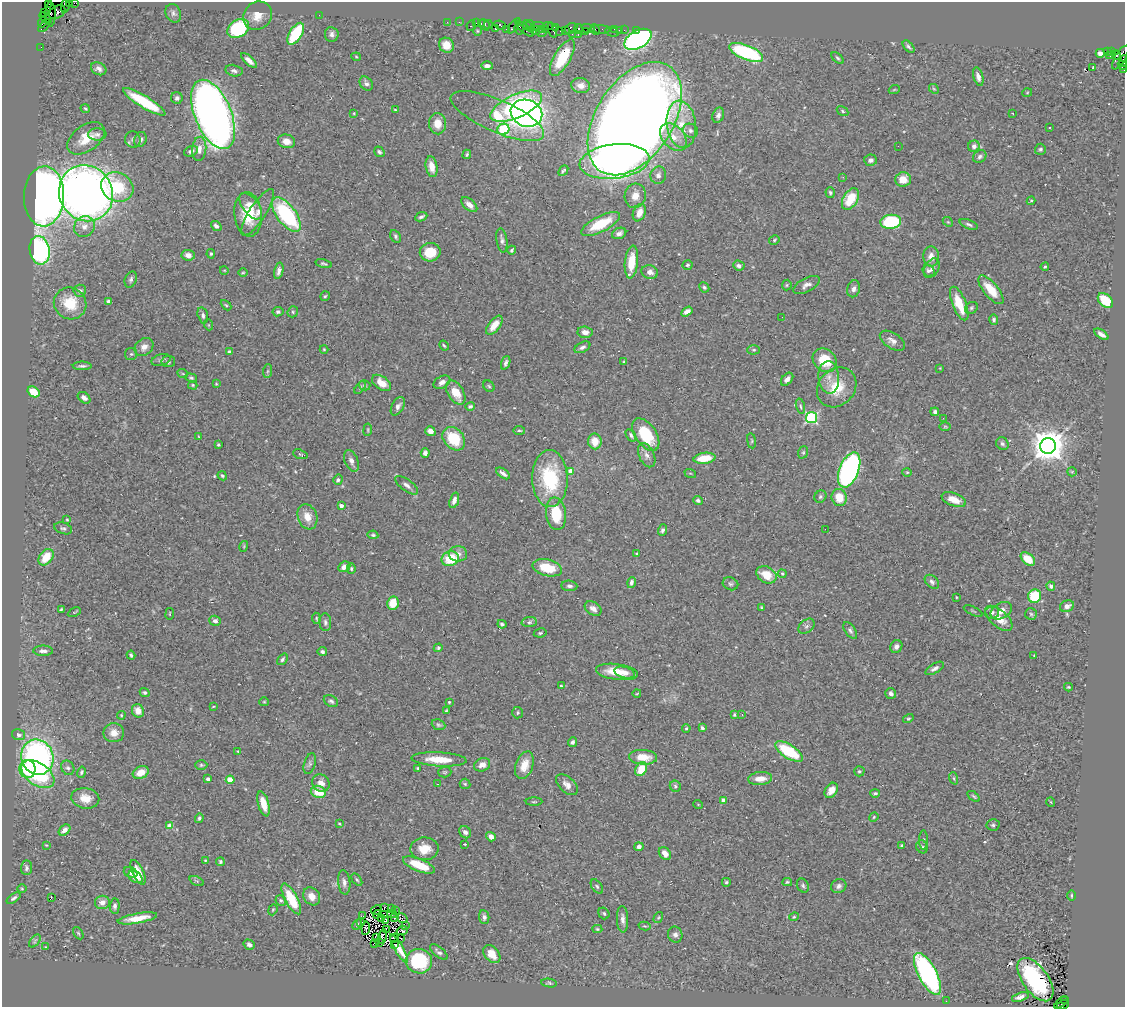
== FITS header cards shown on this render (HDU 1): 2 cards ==
NAXIS1  =                 1123
NAXIS2  =                 1005

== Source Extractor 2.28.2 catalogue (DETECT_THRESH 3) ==
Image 1123 x 1005 px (HDU 1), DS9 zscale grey, 1 PNG px = 1 image px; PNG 1127 x 1009 px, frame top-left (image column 1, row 1005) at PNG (2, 2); each listed source drawn as its Kron ellipse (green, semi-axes under 4 px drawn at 4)
Background 0.785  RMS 0.047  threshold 0.141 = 3 sigma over >= 5 px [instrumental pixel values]
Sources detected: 465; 2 with non-positive FLUX_AUTO (blend fragments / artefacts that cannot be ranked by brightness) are neither listed nor drawn; the other 463 listed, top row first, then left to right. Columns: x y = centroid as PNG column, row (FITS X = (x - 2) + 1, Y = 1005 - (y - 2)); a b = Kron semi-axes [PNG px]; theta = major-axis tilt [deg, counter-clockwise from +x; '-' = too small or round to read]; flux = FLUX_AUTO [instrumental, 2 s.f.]
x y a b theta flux
49 3 4 2 - 27
69 3 3 2 - 44
75 3 5 2 - 23
65 6 7 3 81 80
57 12 9 6 32 290
45 13 3 2 - 43
173 13 9 7 -65 9.6
51 14 12 5 -89 360
319 15 2 2 - 7.4
257 16 15 13 44 43
46 18 7 3 -39 110
42 22 5 3 - 59
447 22 2 2 - 13
459 22 2 2 - 33
476 23 2 2 - 18
481 23 3 2 - 45
488 24 4 3 - 40
471 25 5 3 - 150
485 25 6 3 -58 220
500 25 6 4 -23 86
527 25 6 3 -62 91
44 26 7 3 49 79
514 26 9 3 54 76
531 26 6 3 -71 96
538 26 7 2 3 140
548 26 5 2 - 37
556 27 3 3 - 60
238 28 11 8 32 260
571 28 6 5 - 120
588 28 6 4 -17 130
495 29 3 3 - 53
506 29 2 2 - 69
519 29 5 4 - 180
525 29 11 3 -39 220
541 29 3 3 - 150
545 29 4 3 - 59
579 29 5 3 - 98
595 29 5 3 - 82
600 29 10 3 -3 80
615 29 3 3 - 67
552 30 8 3 -71 140
565 30 2 2 - 38
619 30 2 2 - 11
624 30 2 2 - 22
637 30 3 2 - 28
477 31 5 3 - 3
536 31 4 2 - 66
560 31 2 2 - 15
585 31 4 3 - 38
541 32 5 3 - 190
612 32 7 3 -16 38
296 34 12 6 58 190
332 34 7 7 - 12
572 34 3 2 - 57
578 35 3 2 - 120
638 39 15 8 30 780
446 45 8 7 - 36
41 47 2 2 - 11
908 47 7 4 -49 6.7
1107 51 3 3 - 430
1111 51 4 3 - 11
746 52 18 7 -22 380
1100 53 4 4 - 19
1117 55 4 4 - 300
1110 56 3 2 - 13
356 57 4 4 - 3.2
562 58 20 8 60 130
838 58 7 4 -43 5.1
1120 58 13 5 59 420
249 60 10 4 -43 19
1123 61 6 3 76 160
1123 65 5 4 - 130
487 66 6 4 -1 12
1092 68 3 2 - 33
99 69 8 6 -28 13
1124 70 3 2 - 23
234 71 8 5 -11 9.4
978 77 9 5 -73 15
366 83 7 6 - 9.7
581 85 9 7 -9 22
934 89 5 4 - 3.8
894 90 5 3 - 2.9
1027 93 5 3 - 2.4
177 98 6 6 - 8.2
144 102 24 6 -31 150
516 106 28 11 24 470
85 109 5 3 - 4.4
395 110 4 4 - 3.4
843 111 6 4 -30 4.5
354 113 3 3 - 3.1
526 113 16 13 -20 1200
1012 113 2 2 - 2.7
213 114 36 18 -67 3300
718 115 8 5 70 12
497 116 50 16 -23 130
635 119 63 38 57 8700
437 124 10 8 -86 35
681 124 24 14 -83 82
1049 127 3 2 - 2.6
503 129 6 5 - 220
691 131 8 6 -27 9.4
97 134 9 6 2 10
673 137 16 10 -47 46
86 138 21 13 36 61
133 139 8 8 - 11
140 140 8 6 67 11
286 141 9 6 -12 25
898 146 2 2 - 1.6
974 146 6 5 - 13
199 149 12 7 85 22
1040 149 5 5 - 5.5
191 151 7 5 23 10
379 152 6 4 -54 6.4
467 154 5 3 - 4.6
980 157 7 6 - 9.2
871 160 6 5 - 12
614 161 35 17 6 670
432 167 10 5 -79 32
563 171 6 3 50 6
658 175 9 8 - 12
843 177 3 3 - 3
903 179 8 7 - 40
117 187 17 14 -26 150
86 193 28 26 -59 2900
830 193 5 4 - 6.3
44 196 30 20 88 2900
635 196 12 10 76 33
850 199 11 7 59 94
1031 201 4 3 - 3.7
469 205 9 5 -42 23
251 206 15 8 -53 32
258 212 27 8 57 33
639 213 9 6 69 31
248 214 22 13 -83 95
286 215 20 9 -53 340
421 217 6 3 24 7.1
891 222 10 7 6 240
948 222 5 4 - 3.4
601 224 21 8 27 110
969 224 10 4 -22 7.9
216 226 6 4 -40 9.5
84 227 11 10 - 25
619 233 7 5 25 13
395 236 7 5 -61 6
502 240 12 5 -81 11
774 240 5 4 - 4.6
40 250 14 10 -80 600
512 250 4 3 - 5.6
430 252 10 9 - 70
211 254 5 4 - 4.6
188 255 7 5 -7 17
931 256 10 8 -89 28
631 262 16 6 84 69
324 264 8 4 -14 5.5
687 265 5 4 - 5.3
739 266 6 5 - 11
1045 267 4 3 - 3.9
932 268 10 7 60 18
224 270 4 3 - 2.3
279 271 8 4 77 12
929 271 6 5 - 8.6
650 272 8 6 -15 17
243 273 5 3 - 3
131 279 8 5 68 8.9
787 285 5 5 - 3.8
806 285 15 7 28 17
704 287 5 4 - 5.1
854 289 8 6 75 13
991 290 17 7 -50 74
80 291 6 6 - 11
325 296 5 4 - 4.5
1105 300 9 6 -45 88
109 301 4 3 - 7.8
70 303 16 15 - 95
959 304 18 6 -68 85
226 305 6 3 -44 3.7
971 308 7 5 34 6.3
687 311 6 4 32 18
278 312 5 4 - 8
293 312 6 5 - 5.5
203 315 8 5 -76 9.3
782 317 2 2 - 2
994 320 5 4 - 6.4
209 325 5 3 - 3
494 325 11 5 52 43
585 332 7 5 -8 18
1101 334 8 4 -34 13
892 341 14 7 -33 19
444 345 5 3 - 4
144 347 10 8 41 20
582 347 8 5 27 9.9
324 349 4 4 - 3.1
754 350 6 4 1 4.9
229 352 4 3 - 7.7
131 354 6 6 - 4.9
161 360 10 5 15 9.5
825 360 13 11 -39 94
168 362 7 5 7 6.5
624 362 4 3 - 3.7
506 363 7 4 70 9.2
82 366 9 3 0 8.3
940 368 3 3 - 2.2
267 371 7 4 88 5.8
183 374 5 3 - 2.9
829 377 16 10 -86 33
191 378 6 4 -18 5.7
787 379 7 5 49 15
442 382 9 6 29 17
382 383 11 6 -36 42
216 384 3 3 - 2.8
193 385 5 4 - 3.7
365 385 6 5 - 5
489 386 6 5 - 5.1
837 387 21 18 46 91
360 388 7 4 53 5.4
33 392 6 5 - 66
456 393 13 8 -58 56
84 398 7 5 -39 12
398 406 10 6 60 12
470 406 5 4 - 6.6
800 406 7 4 -76 5.5
935 412 4 4 - 9.3
811 418 5 5 - 400
943 418 3 2 - 3.9
945 426 5 3 - 3.2
368 430 6 3 83 3.4
519 430 6 3 -4 4.2
430 431 5 4 - 20
631 435 7 4 -56 7.8
646 435 18 10 -56 140
199 437 4 2 - 2.9
454 439 13 10 -48 120
595 441 8 6 -83 47
751 441 7 4 -82 4.1
1002 444 7 6 - 7.9
218 445 4 3 - 4.2
1048 446 8 7 - 7000
803 452 6 5 - 4.9
425 453 5 4 - 13
300 454 7 4 -19 4.2
647 455 13 7 -64 19
704 458 11 5 8 79
351 461 11 6 -69 15
849 470 18 9 68 910
571 471 4 4 - 31
907 472 4 4 - 3.3
1072 472 5 4 - 3.5
503 473 8 3 -35 12
690 473 6 3 -18 3.5
222 476 5 3 - 4.4
550 479 28 17 -89 240
338 480 5 4 - 6.1
407 485 13 5 -37 13
820 497 6 5 - 6
839 497 8 7 - 60
954 499 13 6 -21 40
454 500 8 4 71 15
698 500 5 4 - 6.7
341 506 4 3 - 16
556 514 16 10 -83 120
307 517 13 9 -71 36
67 520 3 3 - 3.2
63 528 9 5 -19 7.4
825 529 2 2 - 55
662 530 6 4 68 9.3
373 535 5 4 - 5.1
244 546 5 3 - 3.2
458 554 9 7 1 19
637 554 4 3 - 4
46 557 9 6 51 67
450 559 9 7 17 98
1028 559 8 5 -40 58
344 567 6 5 - 19
547 568 15 8 -13 77
351 569 5 4 - 4.4
782 574 4 4 - 4
766 575 11 8 -29 54
631 582 6 4 77 9.7
932 582 8 5 -43 9.3
730 584 8 6 -21 7
569 586 8 5 -5 9.4
1051 586 5 4 - 8.7
1035 596 7 6 - 140
956 597 3 2 - 2.2
393 603 6 6 - 55
1067 606 7 5 22 17
762 608 4 2 - 3.5
61 609 4 3 - 3.5
593 609 9 6 -35 17
973 611 10 3 -26 3.8
1001 611 11 7 30 23
74 612 7 3 27 3.5
992 612 7 6 - 11
170 614 6 3 81 2.5
1031 614 6 5 - 6.3
316 618 5 3 - 3.6
999 618 16 8 -41 54
215 621 6 5 - 12
325 622 9 6 -86 9.3
529 622 7 5 2 6.9
502 624 4 3 - 5.9
806 626 9 6 40 10
850 630 9 5 -55 8.7
540 633 6 4 10 5.8
896 647 7 5 57 13
438 648 4 4 - 5.3
43 651 10 5 -1 15
322 652 5 4 - 9.1
131 655 4 3 - 5.6
1034 655 3 3 - 2.1
282 659 6 4 50 6.9
935 668 10 4 30 12
617 672 21 7 -8 65
624 673 10 5 -14 17
561 686 3 3 - 3.1
1068 687 4 3 - 3.5
145 692 5 4 - 5.5
637 693 4 2 - 2.3
891 693 5 5 - 10
331 701 8 5 -29 7.5
264 702 5 4 - 3.5
449 702 3 3 - 3
213 707 4 2 - 2.4
446 710 3 2 - 2.7
138 711 7 6 - 30
518 713 6 5 - 6.2
121 715 4 4 - 3.4
734 715 3 3 - 3.9
742 715 3 3 - 4.8
908 718 5 4 - 4.3
438 725 7 5 -21 5.5
686 728 4 3 - 3.8
702 728 4 3 - 6
114 733 10 9 - 33
18 735 7 5 -17 9.4
572 742 5 4 - 7.9
238 751 4 2 - 2.3
789 752 16 6 -32 170
37 757 18 16 -68 870
643 757 14 7 -3 54
439 759 27 7 -3 71
310 764 11 5 74 9.2
201 765 6 5 - 5.2
482 765 8 6 23 19
524 765 14 8 70 43
68 768 7 6 - 8.8
418 768 3 3 - 4.1
27 769 9 8 - 120
641 769 7 5 59 59
859 771 5 5 - 5.4
81 772 6 4 75 5.1
445 772 6 5 - 4.9
141 773 8 6 24 43
38 774 18 11 -34 220
954 778 6 4 -71 4.3
208 779 4 3 - 13
760 779 12 6 5 34
230 780 4 4 - 70
321 783 9 8 - 20
437 784 3 2 - 5.8
465 784 5 5 - 4.7
567 785 13 7 -43 22
675 786 6 5 - 6.8
831 790 8 5 57 27
318 792 8 6 -21 66
875 793 4 3 - 5.6
974 796 7 3 -36 4.4
85 798 14 10 -10 44
724 800 4 4 - 25
534 802 8 3 0 4.2
1051 802 5 3 - 2.6
264 804 13 5 -73 48
698 804 5 3 - 2.5
874 817 5 4 - 3.6
199 818 5 3 - 5.6
339 824 4 3 - 2.6
993 825 6 5 - 6.6
170 826 4 4 - 66
64 830 6 4 44 19
465 832 6 5 - 11
491 837 5 4 - 19
923 840 10 4 -90 5.6
465 844 3 2 - 2.4
46 845 3 3 - 2.6
902 845 3 3 - 3.7
639 847 4 4 - 15
922 847 7 5 -63 6.4
424 849 14 11 2 50
665 853 7 5 -50 24
205 860 4 3 - 2.8
220 862 4 3 - 6
419 865 17 6 -22 78
26 868 7 5 85 10
131 872 7 5 -25 11
138 872 13 5 -65 48
135 877 8 5 -35 22
357 880 7 3 -54 4.6
197 881 7 3 -26 3.6
344 882 12 6 -85 15
726 882 4 4 - 4.9
787 882 5 4 - 4.3
597 886 8 5 -53 6.9
803 886 7 5 -60 7.4
839 886 8 6 27 10
22 889 4 3 - 2.8
1071 895 5 2 - 3.2
312 896 9 8 - 28
14 898 8 3 35 7
51 898 3 2 - 22
291 899 17 6 -62 120
281 901 5 5 - 5.8
102 902 7 6 - 22
115 906 7 5 87 8.3
384 907 3 2 - 2.7
392 909 3 2 - 2.4
273 910 6 4 68 3.8
376 910 6 2 29 4.4
395 911 2 2 - 4.6
604 913 6 5 - 6
377 914 4 2 - 2.8
392 914 5 3 - 5.1
363 916 2 2 - 1.9
484 917 7 5 -84 10
794 917 5 4 - 4.6
137 918 20 5 10 58
382 918 3 2 - 2.5
394 918 3 2 - 2.6
402 918 6 4 -35 3.9
658 918 6 3 58 3.8
623 919 13 5 -88 17
386 921 3 2 - 2.5
361 923 3 2 - 4.1
357 924 6 4 61 5.2
405 926 2 2 - 3
645 926 6 3 -13 3.5
366 928 6 2 83 4.5
386 929 4 2 - 1.5
597 929 5 4 - 3.5
402 930 6 4 19 3.5
78 933 7 4 -58 5
675 934 8 7 - 11
382 936 7 4 79 0.93
376 937 3 2 - 2.3
394 938 4 2 - 3.8
400 938 2 2 - 270
35 941 7 4 54 6
374 943 4 3 - 1
379 943 3 2 - 2.8
394 944 2 2 - 77
249 945 6 4 -34 9.9
45 947 4 3 - 2.2
399 949 16 4 -60 29
439 952 11 5 -40 8.7
492 954 10 7 -48 45
419 961 13 12 - 210
928 974 23 9 -62 730
1035 980 25 13 -54 400
549 983 8 4 -9 5.1
1020 997 8 4 18 14
1065 1000 3 2 - 150
946 1001 2 2 - 5.3
1061 1002 8 3 41 90
1063 1005 7 2 27 180
At the frame edge (FLAGS 8, measured only in part): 7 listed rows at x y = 49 3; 69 3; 75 3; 1123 61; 1123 65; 1124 70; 1063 1005
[2 non-positive-flux detections neither listed nor drawn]